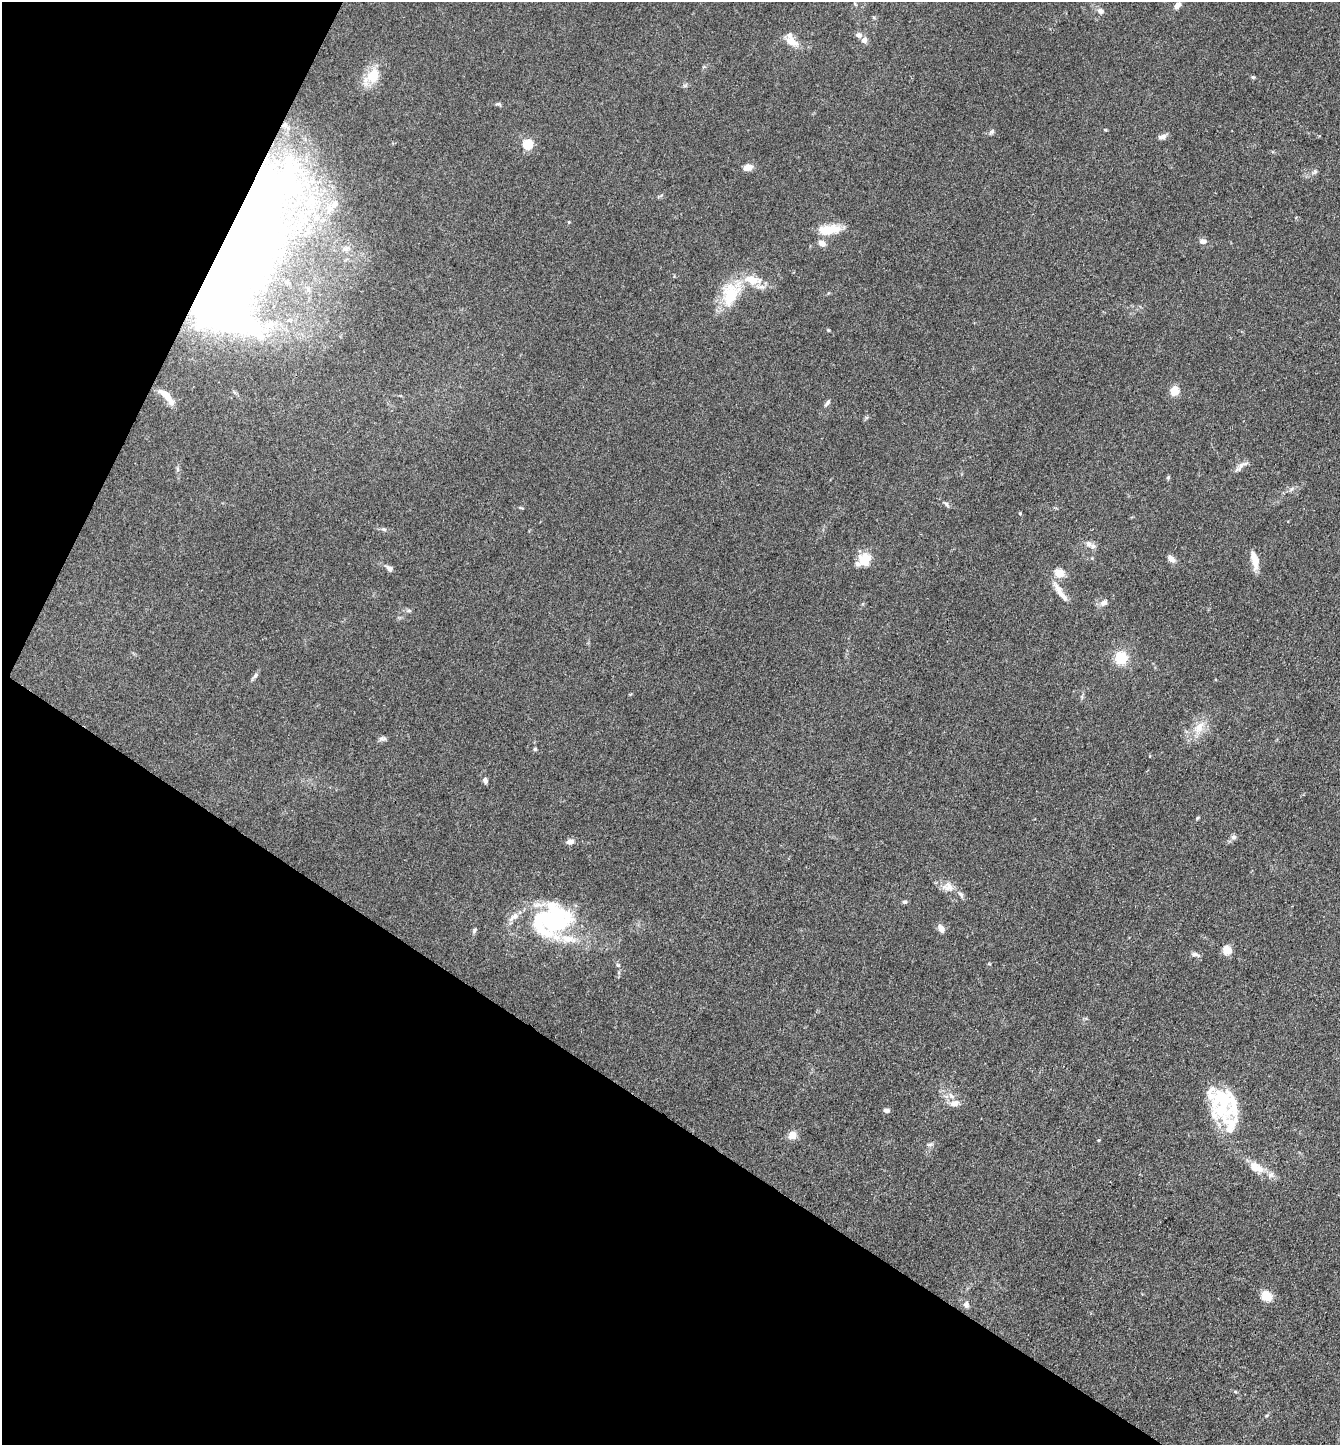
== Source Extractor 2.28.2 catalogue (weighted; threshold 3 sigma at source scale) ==
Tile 9 of 4 x 4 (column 1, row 3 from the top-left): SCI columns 286-1623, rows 1446-2888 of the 5784 x 5775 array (HDU 1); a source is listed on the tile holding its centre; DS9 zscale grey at full resolution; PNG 1342 x 1447 px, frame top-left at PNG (2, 2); no overlay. Shown black and unused: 29% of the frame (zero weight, under 3 of 4 exposures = <1% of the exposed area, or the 3 px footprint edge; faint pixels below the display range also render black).
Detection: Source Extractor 2.28.2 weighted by HDU 2 'WHT'; one run over the whole footprint, this tile lists its part. Background 0.0825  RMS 0.0063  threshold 0.0284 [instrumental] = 3 sigma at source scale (4.5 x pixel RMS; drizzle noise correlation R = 1.50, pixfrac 1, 0.05/0.05 arcsec/px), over >= 5 px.
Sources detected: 95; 8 inside a brighter object's white glare — not listed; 12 inside a brighter listed object's ellipse — not listed separately; the other 75 listed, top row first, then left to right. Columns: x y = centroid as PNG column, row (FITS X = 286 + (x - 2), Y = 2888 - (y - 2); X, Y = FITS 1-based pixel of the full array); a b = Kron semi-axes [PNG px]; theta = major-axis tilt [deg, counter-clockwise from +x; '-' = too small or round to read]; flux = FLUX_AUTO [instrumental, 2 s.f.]
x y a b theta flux
855 4 6 4 -46 0.83
1177 5 9 6 54 3.3
1100 11 8 7 - 2.5
874 18 6 4 -19 0.72
864 40 8 8 - 2.7
791 41 15 9 -28 8
372 76 25 15 45 14
1253 77 6 5 - 0.81
685 85 7 4 19 1.1
498 104 8 4 -14 1.1
1105 130 4 4 - 0.58
992 131 7 5 46 1.5
1162 137 11 6 15 2.6
527 144 5 5 - 44
747 167 11 7 16 4.9
1315 172 7 5 69 1.3
311 201 8 6 50 2.4
334 205 12 7 53 3.3
569 222 4 4 - 0.6
829 229 30 12 6 13
241 241 166 50 77 980
1203 241 8 6 -9 2.9
822 243 8 6 -30 4.4
346 249 9 6 2 2.1
308 289 9 7 -89 2.8
731 293 38 22 63 27
269 326 24 14 50 17
828 330 5 4 - 0.59
1175 391 10 9 - 7.6
167 396 28 10 -39 12
827 403 11 5 55 1.7
1241 466 23 6 40 3.7
1168 477 6 4 68 0.82
1291 489 9 5 37 1.8
947 504 9 4 -55 1.3
521 508 7 3 -18 0.73
1020 514 4 4 - 0.69
384 529 7 5 -19 1.2
1088 544 9 7 -72 3
1171 559 9 6 -40 4.2
863 560 13 10 42 15
1255 560 23 8 -77 7.5
389 568 10 6 -51 2.1
1059 573 13 11 -38 6.7
1058 590 24 9 -60 7.1
1104 602 11 8 40 3
409 611 8 5 -4 1.3
1121 658 12 12 - 16
255 675 9 6 52 1.7
1199 728 19 11 53 9.4
382 739 10 6 10 1.8
535 749 5 4 - 0.91
485 780 8 6 -71 1.8
1198 818 5 4 - 0.72
1233 837 8 7 - 1.9
570 842 10 7 12 2.9
948 887 16 13 3 6.1
961 895 8 6 -63 2
904 902 7 5 0 1.3
551 921 53 39 19 82
941 928 11 7 -59 3.2
474 930 8 5 54 1.2
1227 950 9 8 - 8
1195 954 11 6 -10 2.4
618 965 6 5 - 1.1
1223 1099 39 23 -26 30
955 1103 13 8 5 5
886 1110 8 5 -6 1.8
792 1135 11 9 37 4.7
1098 1140 5 4 - 0.63
930 1144 9 5 20 1.5
1256 1167 22 12 -24 9.6
1266 1296 12 10 -46 9.1
966 1305 10 8 -78 2.2
1235 1392 6 4 -1 0.76
Overlapping masked pixels (flux is a lower limit): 1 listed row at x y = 241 241